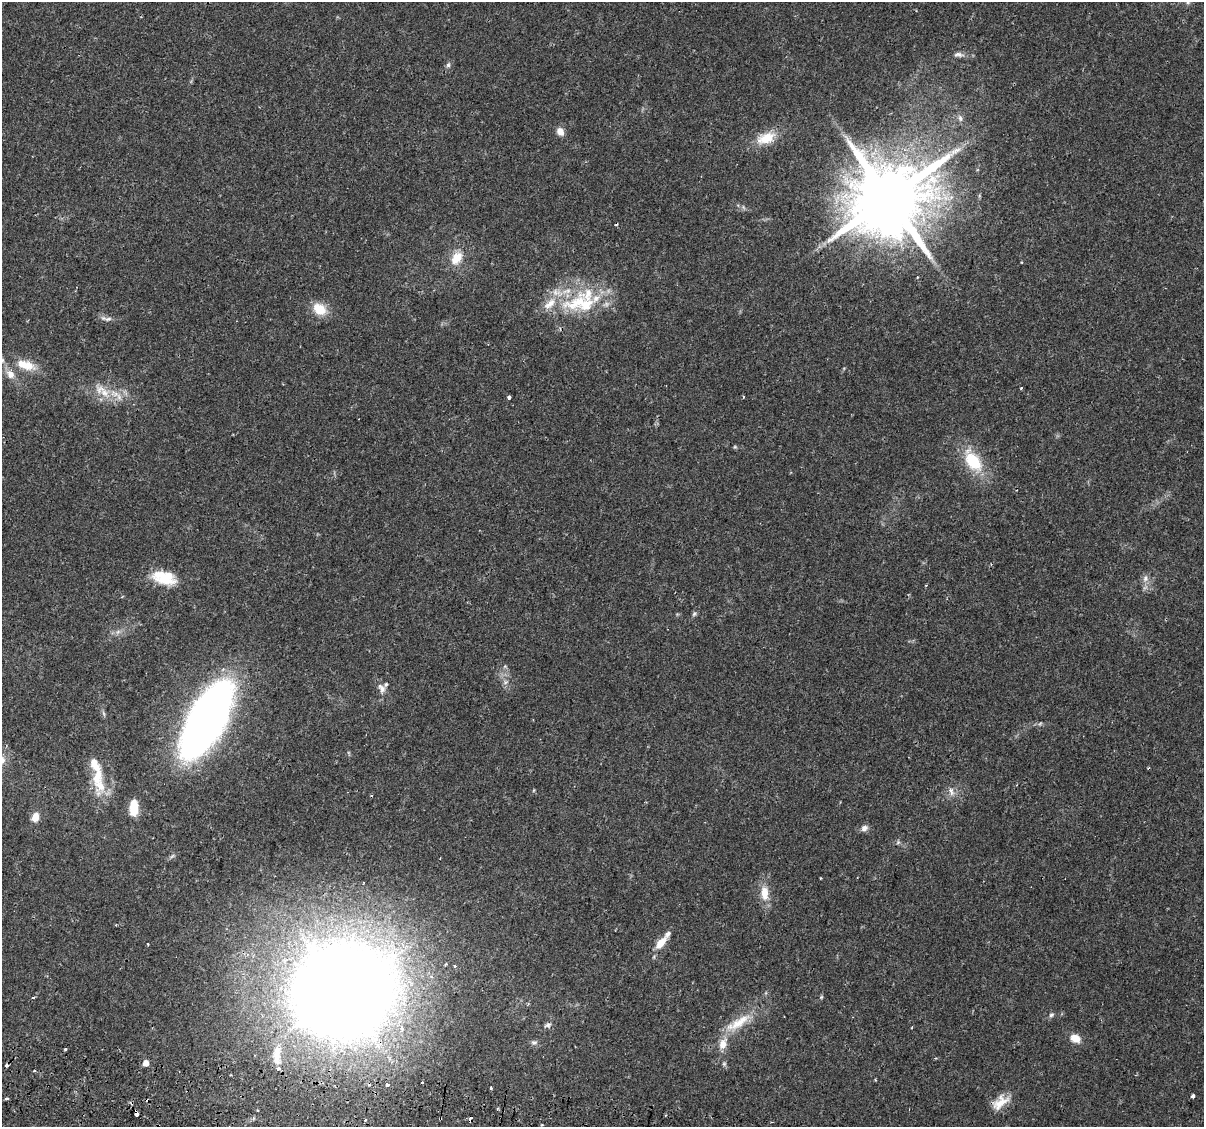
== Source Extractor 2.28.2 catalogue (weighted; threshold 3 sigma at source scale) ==
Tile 7 of 4 x 4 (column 3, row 2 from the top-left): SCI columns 2466-3667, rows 2538-3662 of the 4939 x 5131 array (HDU 1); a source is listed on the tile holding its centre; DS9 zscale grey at full resolution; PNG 1206 x 1129 px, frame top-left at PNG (2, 2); no overlay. Shown black and unused: <1% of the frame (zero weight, under 2 of 3 exposures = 5% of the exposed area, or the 3 px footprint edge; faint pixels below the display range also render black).
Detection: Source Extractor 2.28.2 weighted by HDU 2 'WHT'; one run over the whole footprint, this tile lists its part. Background 0.0483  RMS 0.0035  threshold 0.0156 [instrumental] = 3 sigma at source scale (4.5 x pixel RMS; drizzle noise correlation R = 1.50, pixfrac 1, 0.0396/0.0396 arcsec/px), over >= 5 px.
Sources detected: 81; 1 too faint to see at this stretch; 5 cosmic-ray / hot-pixel residue — not listed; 11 inside a brighter listed object's ellipse — not listed separately; the other 64 listed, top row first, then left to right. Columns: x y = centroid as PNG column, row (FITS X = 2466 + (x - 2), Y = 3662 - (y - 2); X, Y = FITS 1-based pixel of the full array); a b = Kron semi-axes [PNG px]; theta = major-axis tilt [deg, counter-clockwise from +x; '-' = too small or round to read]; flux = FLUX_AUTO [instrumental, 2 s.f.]
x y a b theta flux
958 54 14 6 -8 1.5
448 65 8 6 75 0.88
960 118 9 7 -66 1.2
560 131 10 8 -59 2.4
766 138 27 14 18 8.2
889 198 21 19 61 4400
743 207 7 4 -71 0.53
456 258 20 13 57 6.1
577 303 51 23 23 25
320 309 15 11 -36 7.7
108 319 11 5 8 1.2
2 360 8 6 -69 0.93
28 365 19 13 -25 5.5
10 374 13 9 -52 3.1
1021 388 3 3 - 0.49
116 394 21 9 -20 5.6
509 397 4 3 - 1.5
743 397 3 3 - 0.63
735 447 6 4 -18 0.41
973 462 31 19 -54 14
164 578 29 15 -14 11
1145 578 10 8 84 1.7
926 585 3 3 - 0.32
694 614 7 5 63 0.68
118 632 8 5 31 1.2
505 682 7 4 -73 0.85
382 688 14 10 -59 2.5
206 720 47 21 60 410
100 786 31 17 83 9.2
951 791 11 6 -66 1.9
371 796 4 3 - 0.28
134 807 16 8 89 7.5
35 817 11 8 72 3.1
864 828 10 7 29 1.5
898 842 6 4 46 0.61
172 856 7 4 19 0.64
821 878 3 2 - 0.27
764 893 18 10 -85 5.4
661 943 17 8 50 4.7
148 944 3 2 - 0.34
455 966 3 3 - 1.1
343 992 42 40 16 1900
33 997 3 3 - 0.71
821 997 6 4 47 0.44
1051 1015 7 6 - 0.82
738 1023 41 12 31 9.8
547 1025 9 6 16 1
912 1027 3 3 - 0.32
1075 1038 12 9 -23 3.9
534 1043 9 6 -1 1
723 1044 15 10 73 4
65 1049 3 3 - 1.2
277 1056 30 10 88 5.8
146 1063 5 4 - 4.2
724 1064 7 5 -69 0.68
34 1071 3 3 - 0.9
421 1082 3 3 - 1.8
387 1085 3 3 - 1.9
491 1088 4 3 - 2
1193 1096 3 3 - 1.4
6 1098 4 3 - 1.4
1000 1102 25 13 35 5.7
136 1113 5 3 - 2.6
470 1118 5 3 - 3.2
Overlapping masked pixels (flux is a lower limit): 3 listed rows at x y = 343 992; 136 1113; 470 1118
Isophote crosses this tile's border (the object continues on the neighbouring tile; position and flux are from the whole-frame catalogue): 1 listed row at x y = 2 360